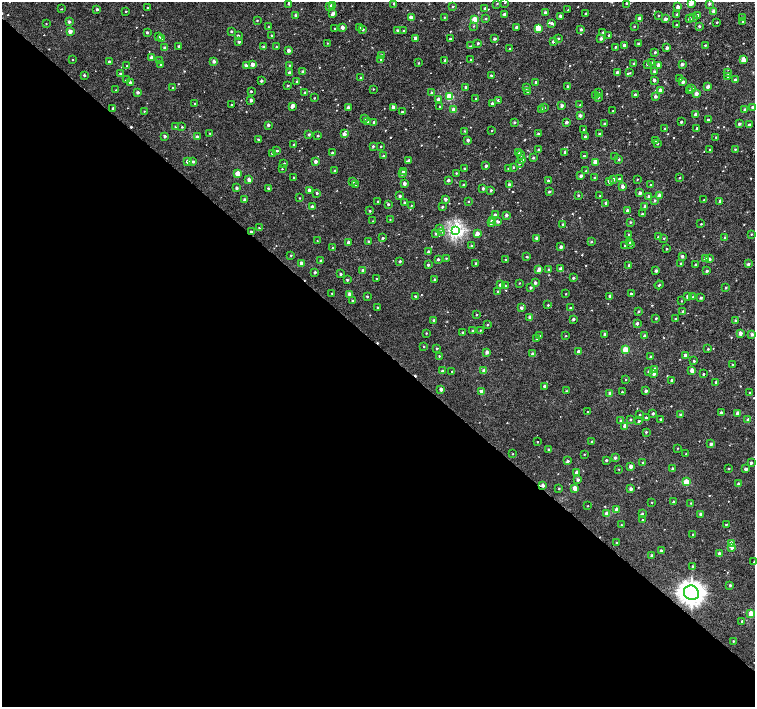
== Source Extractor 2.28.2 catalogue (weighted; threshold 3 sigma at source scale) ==
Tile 14 of 4 x 4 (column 2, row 4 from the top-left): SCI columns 1585-3089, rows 277-1685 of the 6099 x 6099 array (HDU 1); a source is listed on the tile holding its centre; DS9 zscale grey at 2 x 2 block average (1 PNG px = mean of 2 x 2 image px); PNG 757 x 709 px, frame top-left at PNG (2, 2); each listed source drawn as its Kron ellipse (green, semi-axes under 4 px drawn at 4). Shown black and unused: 51% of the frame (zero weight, under 3 of 6 exposures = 3% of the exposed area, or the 3 px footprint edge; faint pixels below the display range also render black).
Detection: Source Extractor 2.28.2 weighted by HDU 2 'WHT'; one run over the whole footprint, this tile lists its part. Background 2.24e-04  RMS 0.0012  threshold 0.00491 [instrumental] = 3 sigma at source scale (4.09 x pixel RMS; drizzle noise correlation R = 1.36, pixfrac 0.8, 0.0396/0.0396 arcsec/px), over >= 5 px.
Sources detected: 588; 6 cosmic-ray / hot-pixel residue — neither listed nor drawn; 3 inside a brighter listed object's ellipse — not listed separately; of the other 579, all 500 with FLUX_AUTO >= 0.153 (the completeness limit of this list) listed and drawn (79 fainter detections not listed), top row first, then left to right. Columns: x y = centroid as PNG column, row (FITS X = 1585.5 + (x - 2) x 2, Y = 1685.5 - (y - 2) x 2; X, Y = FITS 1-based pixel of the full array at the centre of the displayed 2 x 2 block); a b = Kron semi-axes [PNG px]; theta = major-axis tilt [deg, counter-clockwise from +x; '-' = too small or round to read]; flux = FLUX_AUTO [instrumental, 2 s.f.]
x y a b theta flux
505 2 3 2 - 0.19
289 3 2 2 - 1.2
627 3 2 2 - 0.23
691 3 3 2 - 3.8
394 4 2 2 - 0.4
497 4 3 2 - 0.21
709 4 2 2 - 0.65
329 6 2 2 - 1
332 6 2 2 - 2
453 6 2 2 - 0.31
678 7 2 2 - 1.6
148 8 2 2 - 0.27
485 8 2 2 - 0.73
61 9 3 2 - 0.16
97 9 2 2 - 0.54
568 10 2 2 - 0.19
126 11 2 2 - 0.22
714 11 2 2 - 1.7
545 13 2 2 - 0.89
332 14 3 2 - 1.4
505 14 2 2 - 0.84
585 14 2 2 - 0.28
677 14 2 2 - 0.31
697 15 3 2 - 0.42
296 16 2 2 - 1.2
560 16 2 2 - 0.99
658 16 2 2 - 0.2
411 17 4 3 - 1.4
444 17 2 2 - 0.25
694 17 4 3 - 0.34
486 18 3 3 - 0.25
640 18 2 2 - 1.7
743 18 3 2 - 0.25
665 19 2 2 - 1.5
690 19 2 2 - 1.2
475 20 3 3 - 8.4
257 21 2 2 - 0.23
69 22 2 2 - 0.77
717 22 2 2 - 0.21
743 22 3 2 - 0.36
552 23 4 2 - 0.53
46 24 2 2 - 0.15
676 25 2 2 - 0.32
473 26 2 2 - 0.17
634 26 2 2 - 0.23
699 26 2 2 - 0.41
268 27 2 2 - 0.17
342 27 2 2 - 1.7
359 27 3 2 - 0.39
516 27 2 2 - 0.95
538 28 3 2 - 7
335 29 2 2 - 0.2
363 29 2 2 - 0.53
581 29 2 2 - 0.59
397 30 2 2 - 0.46
70 31 2 2 - 2.5
231 31 2 2 - 0.48
403 31 2 2 - 0.32
147 32 2 2 - 0.4
603 32 2 2 - 0.25
238 35 2 2 - 0.33
272 35 2 2 - 0.28
609 35 2 2 - 0.24
159 37 3 2 - 0.17
415 38 2 2 - 1
558 38 3 2 - 0.36
601 38 2 2 - 0.92
161 39 2 2 - 1.6
450 39 2 2 - 0.39
494 39 2 2 - 0.87
239 42 2 2 - 0.59
553 42 2 2 - 0.63
327 43 2 2 - 0.15
478 43 2 2 - 0.53
638 44 2 2 - 0.55
624 45 2 2 - 1
705 45 2 2 - 0.24
179 46 2 2 - 0.51
471 46 3 2 - 0.17
264 47 2 2 - 0.52
276 47 2 2 - 0.3
615 47 2 2 - 0.31
165 48 2 2 - 1
510 48 2 2 - 0.19
667 48 2 2 - 1
289 50 2 2 - 1.2
655 52 2 2 - 0.4
382 56 2 2 - 1.1
151 57 2 2 - 1.6
381 59 3 2 - 0.27
72 60 2 2 - 0.2
160 60 2 2 - 0.23
445 60 2 2 - 0.57
471 60 2 2 - 0.64
743 60 3 2 - 3.6
214 61 2 2 - 0.99
109 62 2 2 - 0.76
418 63 2 2 - 0.22
633 63 3 2 - 0.29
652 63 3 2 - 0.37
252 64 2 2 - 1.8
647 64 2 2 - 0.76
682 64 2 2 - 0.95
161 65 2 2 - 0.42
246 65 2 2 - 1.3
289 65 2 2 - 0.25
659 65 2 2 - 1.5
127 66 2 2 - 0.16
289 72 2 2 - 0.8
303 72 2 2 - 1.1
617 72 3 2 - 0.52
654 72 2 2 - 0.65
120 73 2 2 - 0.49
630 73 2 2 - 0.19
728 73 3 2 - 0.48
84 75 2 2 - 0.63
491 75 2 2 - 0.42
728 77 3 2 - 0.21
361 78 2 2 - 0.37
679 79 2 2 - 0.41
126 80 3 2 - 0.24
654 80 2 2 - 1
735 80 2 2 - 1.1
261 81 2 2 - 0.56
297 81 2 2 - 0.37
130 82 2 2 - 1
536 82 2 2 - 0.49
683 82 2 2 - 0.79
288 85 2 2 - 0.44
567 86 2 2 - 0.42
466 87 2 2 - 0.56
708 87 3 2 - 1.3
173 88 2 2 - 0.39
527 88 2 2 - 0.72
692 88 2 2 - 0.43
373 89 2 2 - 0.16
116 90 2 2 - 0.22
660 90 2 2 - 1.2
689 90 3 2 - 0.19
251 91 2 2 - 0.35
138 92 2 2 - 0.65
528 92 2 2 - 1
305 93 2 2 - 0.91
431 93 2 2 - 0.34
598 93 2 2 - 0.2
696 94 2 2 - 1.8
596 95 3 3 - 0.41
635 95 2 2 - 0.54
450 96 3 3 - 11
655 96 2 2 - 0.88
598 97 3 2 - 0.32
314 98 2 2 - 0.23
438 99 2 2 - 1
476 99 2 2 - 0.32
251 100 2 2 - 0.97
498 101 3 2 - 0.24
492 103 2 2 - 0.85
195 104 2 2 - 0.24
232 105 2 2 - 0.19
580 105 2 2 - 0.17
292 106 3 2 - 1.9
440 106 2 2 - 0.26
562 106 2 2 - 0.95
393 107 2 2 - 1.3
752 107 2 2 - 0.63
113 108 2 2 - 0.45
348 108 2 2 - 1.4
544 108 3 2 - 0.19
453 109 2 2 - 1.5
542 110 2 2 - 1.1
745 110 2 2 - 0.86
144 111 2 2 - 0.19
612 111 2 2 - 0.16
402 112 2 2 - 0.3
580 115 2 2 - 1.1
696 115 2 2 - 1.3
364 119 3 2 - 0.19
708 120 2 2 - 0.58
367 122 2 2 - 0.92
374 122 2 2 - 0.9
514 122 2 2 - 0.47
566 122 2 2 - 1
681 122 3 2 - 0.38
604 124 2 2 - 0.48
739 124 2 2 - 0.65
268 125 2 2 - 0.87
749 125 2 2 - 0.59
175 127 2 2 - 0.36
182 127 2 2 - 0.24
665 128 3 2 - 0.28
697 128 2 2 - 0.28
584 129 2 2 - 0.22
492 130 2 2 - 0.19
464 131 2 2 - 0.23
210 133 2 2 - 0.19
309 134 2 2 - 0.49
344 134 2 2 - 1.6
538 134 2 2 - 0.4
599 134 2 2 - 0.43
165 136 2 2 - 0.86
318 136 2 2 - 0.34
197 137 2 2 - 1.1
585 137 2 2 - 0.72
716 137 2 2 - 0.32
258 139 2 2 - 0.34
468 140 2 2 - 0.86
656 140 3 2 - 0.34
657 144 2 2 - 0.28
294 145 2 2 - 0.45
373 146 2 2 - 0.41
381 146 2 2 - 0.28
735 149 2 2 - 0.27
539 150 2 2 - 0.86
710 150 2 2 - 0.34
277 151 2 2 - 0.33
565 152 2 2 - 0.92
272 153 2 2 - 0.76
332 153 3 2 - 0.71
519 153 2 2 - 0.82
521 155 4 3 - 0.59
384 156 2 2 - 0.55
584 156 2 2 - 0.29
615 157 2 2 - 0.41
533 158 2 2 - 0.53
409 160 3 2 - 0.65
522 160 2 2 - 0.75
619 160 2 2 - 0.34
188 161 2 2 - 1.4
193 161 2 2 - 0.61
315 161 2 2 - 1.2
595 162 2 2 - 2.7
284 163 3 3 - 0.25
519 164 2 2 - 0.19
486 166 2 2 - 0.69
513 167 2 2 - 0.27
464 168 2 2 - 0.3
282 169 2 2 - 0.15
509 169 2 2 - 0.5
335 171 2 2 - 0.51
586 171 2 2 - 0.36
403 172 2 2 - 1.2
456 173 2 2 - 0.23
238 174 3 2 - 4.7
402 174 3 2 - 0.4
581 176 2 2 - 0.87
594 177 2 2 - 0.25
294 178 2 2 - 0.29
680 178 2 2 - 0.2
613 179 3 2 - 1
619 179 3 2 - 0.47
637 179 3 2 - 0.19
249 180 2 2 - 1.9
448 180 2 2 - 0.67
353 181 2 2 - 0.94
548 181 2 2 - 0.77
609 181 2 2 - 0.98
404 184 2 2 - 1.3
355 185 2 2 - 0.15
463 185 2 2 - 0.46
509 185 3 2 - 0.62
650 185 2 2 - 0.16
623 186 2 2 - 1.5
237 188 2 2 - 0.72
268 188 2 2 - 0.47
483 188 2 2 - 0.62
309 190 2 2 - 1.1
491 190 2 2 - 0.47
549 192 2 2 - 0.45
317 193 2 2 - 0.42
640 193 2 2 - 0.83
578 195 2 2 - 0.37
659 195 2 2 - 1.7
400 196 2 2 - 0.84
600 196 3 2 - 0.3
649 196 2 2 - 0.69
299 198 2 2 - 0.21
445 199 2 2 - 1
245 200 2 2 - 1.2
655 200 3 3 - 0.38
704 200 2 2 - 0.19
378 201 2 2 - 0.3
468 201 2 2 - 0.25
720 201 2 2 - 0.88
404 203 2 2 - 0.27
606 203 2 2 - 0.86
388 204 2 2 - 0.55
411 205 2 2 - 0.16
645 206 2 2 - 0.89
312 207 2 2 - 1
442 207 3 2 - 0.32
627 210 2 2 - 0.97
370 211 2 2 - 0.38
642 214 2 2 - 0.37
495 215 2 2 - 0.84
506 215 2 2 - 0.77
390 220 2 2 - 0.16
373 221 2 2 - 0.16
493 221 3 2 - 1.2
491 222 2 2 - 1.2
498 222 3 3 - 0.62
630 222 3 3 - 0.29
563 224 2 2 - 0.26
701 224 2 2 - 0.2
259 228 2 2 - 0.22
440 228 3 3 - 0.47
455 230 4 4 - 56
251 232 2 2 - 0.58
442 232 3 3 - 0.32
436 233 2 2 - 0.69
477 234 3 2 - 2.4
751 234 2 2 - 0.24
629 235 2 2 - 0.43
659 237 2 2 - 0.89
725 237 3 2 - 0.37
383 238 2 2 - 0.4
537 238 2 2 - 1.2
664 238 2 2 - 0.21
317 241 2 2 - 0.15
369 241 2 2 - 0.45
348 242 2 2 - 1.2
591 242 3 2 - 0.19
630 242 2 2 - 0.3
471 245 3 2 - 0.32
631 245 2 2 - 0.19
625 246 2 2 - 0.43
561 247 2 2 - 1.4
333 248 2 2 - 0.23
666 249 2 2 - 0.28
428 252 2 2 - 0.89
291 255 2 2 - 0.27
682 256 2 2 - 0.76
527 257 2 2 - 0.35
446 258 2 2 - 0.23
705 258 2 2 - 0.85
438 259 2 2 - 0.53
505 259 2 2 - 0.18
709 259 2 2 - 0.88
321 261 2 2 - 0.57
400 261 2 2 - 0.52
301 263 2 2 - 1.1
476 263 2 2 - 0.64
681 263 2 2 - 0.33
695 264 2 2 - 0.35
748 264 2 2 - 0.69
428 265 2 2 - 0.6
629 265 2 2 - 0.72
539 269 4 2 - 1.7
561 269 2 2 - 1.5
363 270 2 2 - 1.1
549 270 3 2 - 0.63
656 270 2 2 - 0.74
707 271 2 2 - 0.57
315 272 2 2 - 0.63
340 274 2 2 - 0.53
376 278 2 2 - 0.16
573 278 2 2 - 0.63
347 280 3 2 - 0.38
435 280 2 2 - 0.82
519 283 2 2 - 0.19
535 283 2 2 - 0.7
500 285 2 2 - 1.2
506 285 2 2 - 0.34
659 285 4 2 - 0.26
530 287 2 2 - 0.65
726 288 2 2 - 0.39
498 291 2 2 - 0.39
332 293 2 2 - 0.17
631 293 2 2 - 0.42
350 294 2 2 - 1.7
566 294 2 2 - 0.18
367 296 2 2 - 0.38
415 296 2 2 - 0.38
610 296 2 2 - 0.43
688 296 2 2 - 1.1
693 297 3 2 - 0.31
701 298 2 2 - 0.57
352 301 3 2 - 0.56
682 301 2 2 - 0.18
548 305 2 2 - 0.27
377 307 2 2 - 0.31
521 308 3 2 - 0.87
570 308 2 2 - 0.28
638 311 3 2 - 0.32
683 312 2 2 - 0.61
476 315 2 2 - 0.23
530 318 2 2 - 1.6
656 318 2 2 - 0.39
573 319 2 2 - 0.56
675 319 2 2 - 0.3
434 320 2 2 - 0.5
736 321 2 2 - 0.89
637 323 2 2 - 0.85
487 325 2 2 - 0.24
480 330 2 2 - 0.24
473 331 2 2 - 0.69
463 332 2 2 - 0.5
426 333 2 2 - 0.22
740 333 3 2 - 1.6
605 334 2 2 - 0.62
752 334 2 2 - 0.88
540 336 2 2 - 0.34
566 336 2 2 - 0.21
645 336 2 2 - 1
536 339 2 2 - 0.35
424 346 2 2 - 0.24
437 348 2 2 - 0.3
708 349 2 2 - 0.27
625 350 3 3 - 7.7
578 351 2 2 - 0.93
487 352 2 2 - 1.1
533 354 2 2 - 0.91
685 355 2 2 - 0.9
439 356 2 2 - 0.24
651 357 2 2 - 0.68
694 361 2 2 - 0.4
733 365 3 2 - 0.36
654 369 2 2 - 0.93
692 370 2 2 - 2.6
442 371 2 2 - 0.62
452 371 2 2 - 0.18
484 371 2 2 - 1.7
649 372 2 2 - 0.73
654 373 2 2 - 1.1
703 374 2 2 - 0.34
626 380 2 2 - 0.25
672 380 2 2 - 0.7
716 382 2 2 - 0.87
544 386 2 2 - 0.61
441 389 2 2 - 1.3
566 391 3 2 - 0.26
646 391 2 2 - 0.89
482 392 2 2 - 2
622 392 2 2 - 0.31
610 393 2 2 - 1.7
750 393 2 2 - 0.3
588 412 2 2 - 0.19
721 412 2 2 - 0.83
653 413 2 2 - 0.52
737 413 3 2 - 1.2
640 415 2 2 - 0.22
681 415 2 2 - 0.71
646 418 2 2 - 1.1
661 419 2 2 - 0.35
630 420 2 2 - 0.31
748 420 3 2 - 1.3
621 421 2 2 - 0.66
639 421 3 2 - 0.36
625 426 2 2 - 2.4
646 432 2 2 - 0.39
592 441 2 2 - 0.27
537 442 2 2 - 0.18
711 444 2 2 - 0.97
677 448 2 2 - 0.18
549 449 2 2 - 0.55
513 454 2 2 - 0.21
584 454 2 2 - 0.19
686 454 2 2 - 0.22
615 458 2 2 - 0.78
606 460 2 2 - 0.49
568 461 3 2 - 0.54
642 462 3 3 - 0.21
751 463 2 2 - 0.54
631 466 2 2 - 1.6
619 469 2 2 - 0.15
673 469 2 2 - 0.91
729 469 2 2 - 0.23
746 469 2 2 - 0.95
576 472 3 2 - 0.81
578 480 2 2 - 0.79
686 482 3 3 - 5.5
738 484 2 2 - 1.2
543 485 2 2 - 1
575 488 3 2 - 2.2
559 489 2 2 - 0.2
631 489 2 2 - 1.2
652 502 2 2 - 0.18
673 502 2 2 - 0.55
691 503 2 2 - 0.2
588 506 2 2 - 0.18
616 509 2 2 - 1.2
607 514 3 2 - 1.3
642 514 2 2 - 0.52
701 514 2 2 - 1
643 520 2 2 - 0.15
726 524 2 2 - 0.24
621 525 2 2 - 0.18
693 534 2 2 - 0.22
617 543 2 2 - 0.34
731 544 3 3 - 4.9
732 547 3 3 - 0.97
661 551 2 2 - 0.43
719 554 2 2 - 1.5
652 556 2 2 - 0.99
754 562 2 2 - 0.29
693 567 2 2 - 0.66
730 585 3 2 - 0.41
691 593 8 7 - 160
751 613 3 3 - 5.3
742 621 2 2 - 0.38
733 641 2 2 - 0.27
Overlapping masked pixels (flux is a lower limit): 3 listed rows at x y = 251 232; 543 485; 691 593
Isophote crosses this tile's border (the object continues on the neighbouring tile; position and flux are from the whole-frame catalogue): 4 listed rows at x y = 505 2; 289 3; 691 3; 754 562